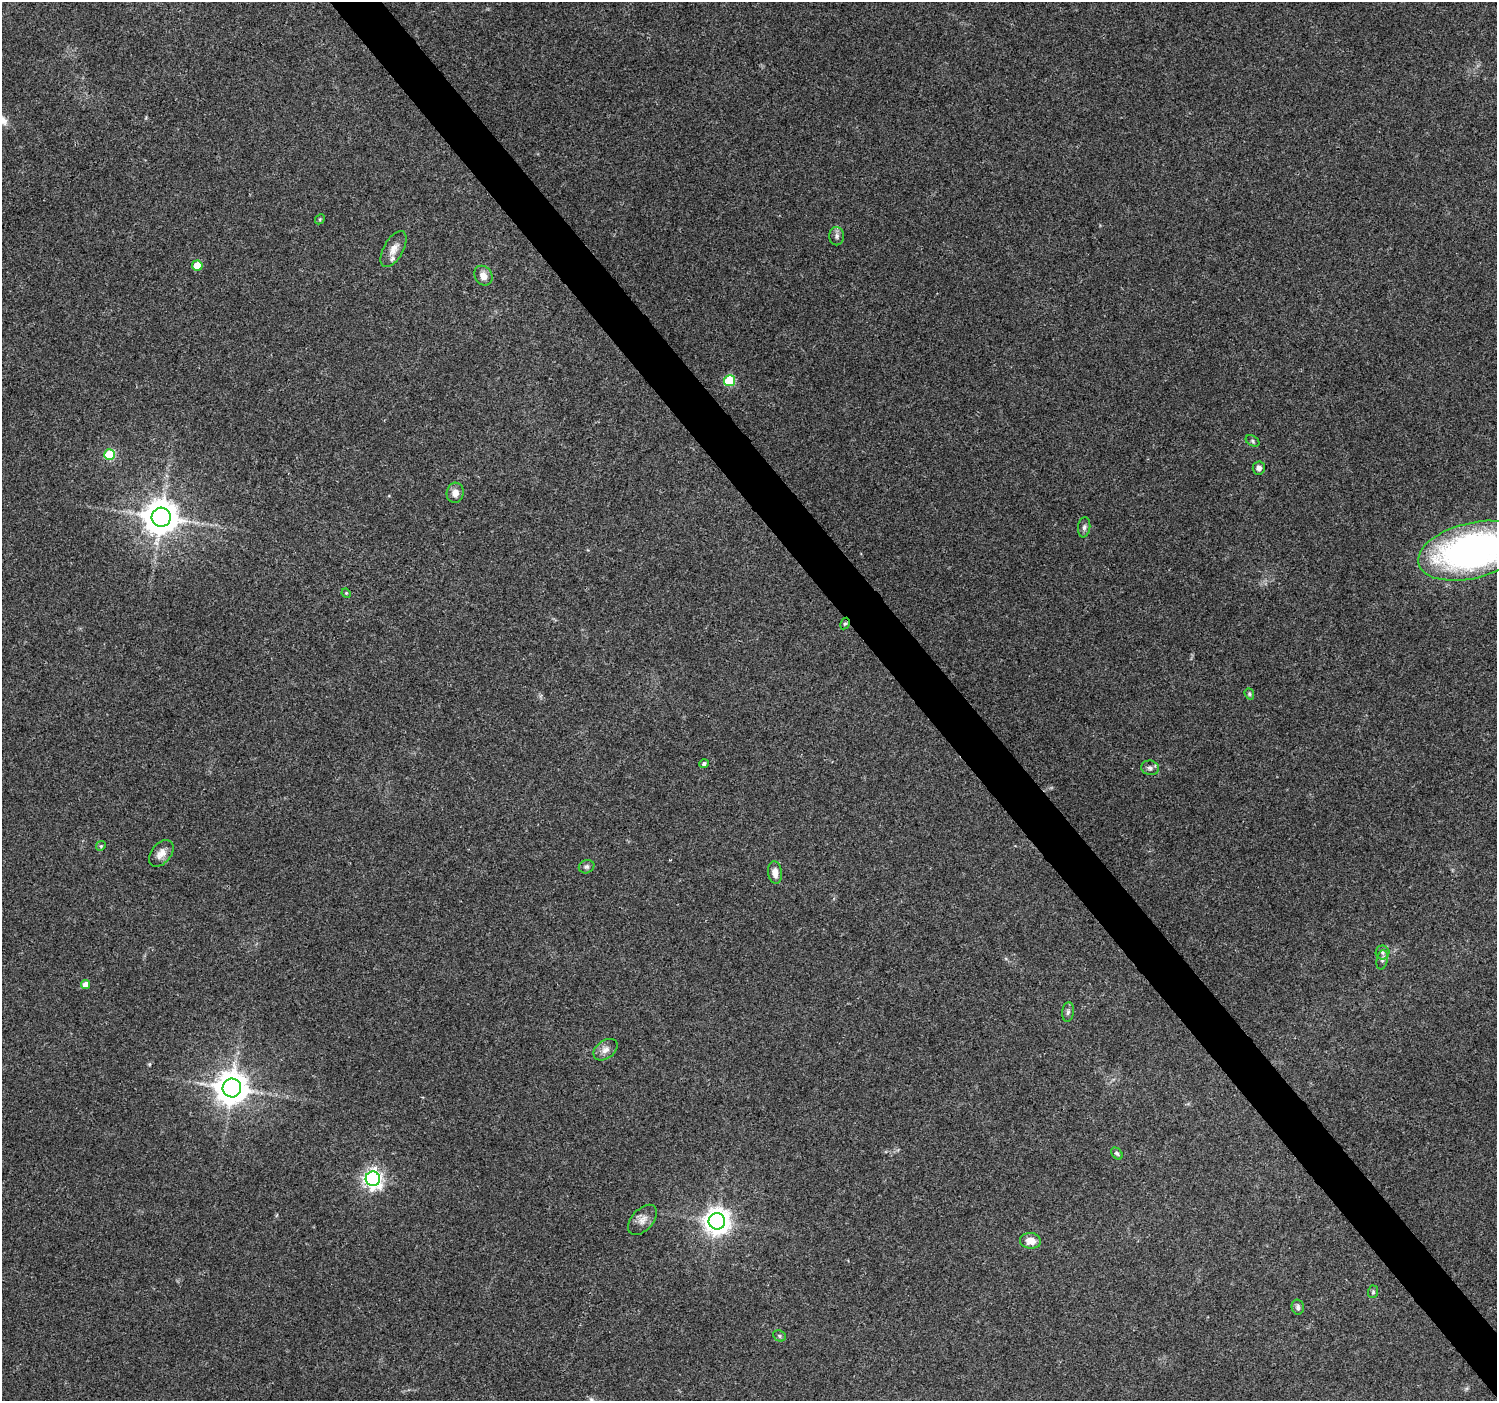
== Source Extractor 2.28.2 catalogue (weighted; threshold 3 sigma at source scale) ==
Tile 6 of 4 x 4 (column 2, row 2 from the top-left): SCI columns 1496-2990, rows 2933-4331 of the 5984 x 5930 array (HDU 1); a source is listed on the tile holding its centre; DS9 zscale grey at full resolution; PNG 1499 x 1403 px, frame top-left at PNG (2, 2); each listed source drawn as its Kron ellipse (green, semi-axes under 4 px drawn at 4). Shown black and unused: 3% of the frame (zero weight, under 3 of 4 exposures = <1% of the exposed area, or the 3 px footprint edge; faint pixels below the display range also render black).
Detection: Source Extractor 2.28.2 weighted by HDU 2 'WHT'; one run over the whole footprint, this tile lists its part. Background 0.0621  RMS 0.004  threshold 0.0182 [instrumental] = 3 sigma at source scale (4.5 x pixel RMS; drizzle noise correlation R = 1.50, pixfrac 1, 0.0396/0.0396 arcsec/px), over >= 5 px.
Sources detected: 37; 1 inside a brighter listed object's ellipse — not listed separately; the other 36 listed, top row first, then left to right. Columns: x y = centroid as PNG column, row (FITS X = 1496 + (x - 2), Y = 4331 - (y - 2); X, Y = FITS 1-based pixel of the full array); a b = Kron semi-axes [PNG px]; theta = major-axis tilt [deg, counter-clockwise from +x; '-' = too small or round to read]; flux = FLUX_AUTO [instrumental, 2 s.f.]
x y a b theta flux
320 219 5 4 - 0.47
837 236 9 7 90 1.4
394 249 20 9 60 3.7
197 266 5 5 - 8.6
483 276 10 8 -57 3.4
729 381 5 5 - 27
1253 441 7 5 -29 0.74
109 455 5 5 - 23
1259 468 6 6 - 1.8
455 493 10 8 78 3
161 517 9 9 - 930
1084 527 10 6 82 1.1
1472 551 55 27 14 150
346 593 5 4 - 0.42
845 624 6 4 60 0.59
1249 694 6 4 -70 0.55
704 764 5 4 - 1.1
1150 768 9 7 -10 1.3
101 846 5 4 - 0.51
161 853 15 9 50 3.3
587 867 8 6 22 1.1
775 872 11 7 -82 3
1382 953 7 7 - 1.1
1382 960 10 5 78 1.1
86 984 4 4 - 3.7
1068 1012 10 6 82 1.1
605 1050 13 9 37 2.6
232 1088 9 9 - 750
1117 1153 7 4 -48 0.76
373 1179 7 7 - 190
643 1220 18 10 48 3.3
717 1221 8 8 - 410
1030 1241 10 8 -6 4.6
1373 1292 6 5 - 0.66
1298 1307 7 6 - 1.1
779 1336 7 5 -24 0.74
Overlapping masked pixels (flux is a lower limit): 1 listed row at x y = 845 624
Isophote crosses this tile's border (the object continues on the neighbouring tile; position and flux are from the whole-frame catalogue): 1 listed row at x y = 1472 551